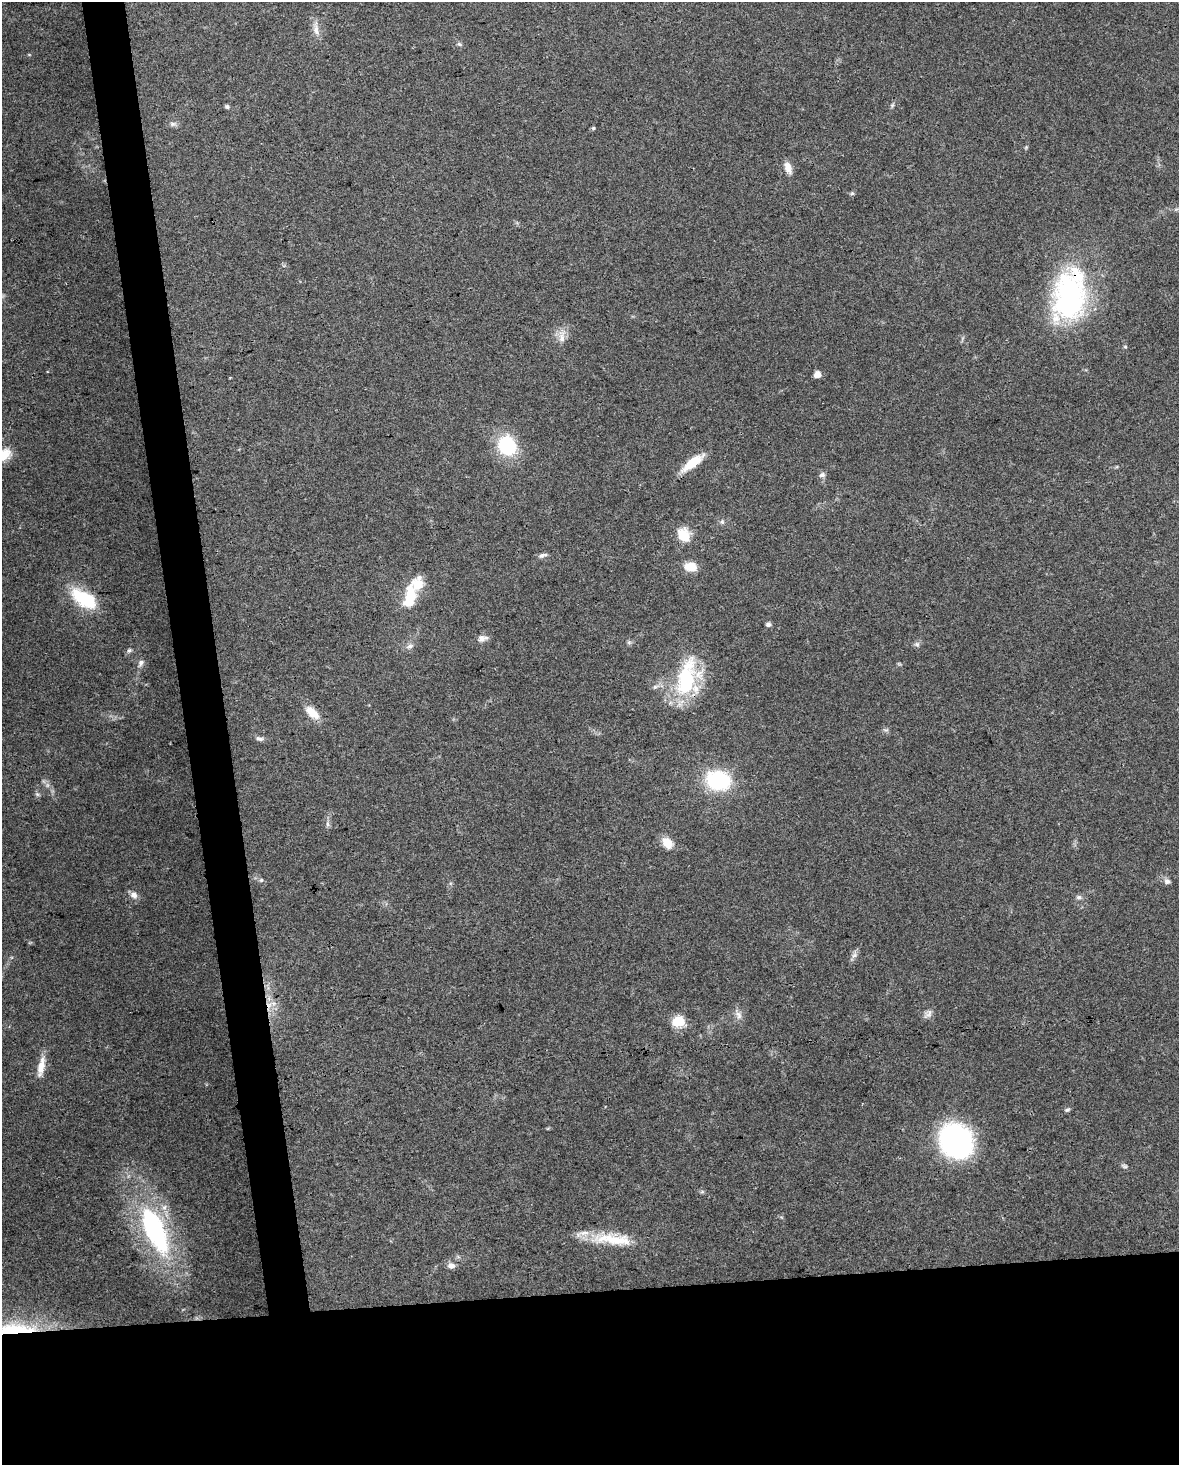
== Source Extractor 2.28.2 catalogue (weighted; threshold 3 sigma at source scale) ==
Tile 11 of 4 x 3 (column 3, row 3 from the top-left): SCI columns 2354-3530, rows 61-1523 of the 4706 x 4467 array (HDU 1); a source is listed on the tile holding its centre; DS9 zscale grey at full resolution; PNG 1181 x 1467 px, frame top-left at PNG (2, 2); no overlay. Shown black and unused: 15% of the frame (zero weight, under 3 of 4 exposures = <1% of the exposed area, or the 3 px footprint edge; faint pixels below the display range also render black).
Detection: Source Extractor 2.28.2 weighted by HDU 2 'WHT'; one run over the whole footprint, this tile lists its part. Background 0.0955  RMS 0.0055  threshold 0.025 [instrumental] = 3 sigma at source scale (4.5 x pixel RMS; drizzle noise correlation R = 1.50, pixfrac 1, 0.0396/0.0396 arcsec/px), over >= 5 px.
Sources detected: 55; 1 inside a brighter object's white glare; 1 cosmic-ray / hot-pixel residue — not listed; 1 inside a brighter listed object's ellipse — not listed separately; the other 52 listed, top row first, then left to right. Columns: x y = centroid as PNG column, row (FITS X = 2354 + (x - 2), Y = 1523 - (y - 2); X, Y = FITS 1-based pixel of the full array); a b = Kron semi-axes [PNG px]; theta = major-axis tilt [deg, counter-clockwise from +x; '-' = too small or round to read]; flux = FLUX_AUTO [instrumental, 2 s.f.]
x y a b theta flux
316 29 19 8 -80 4.4
459 44 6 5 - 1
227 107 6 5 - 1.1
173 124 10 6 -3 1.8
593 128 5 4 - 0.75
788 168 17 8 -69 4.2
852 193 5 5 - 0.91
1069 295 63 37 79 110
562 337 17 9 83 4.8
1125 347 5 5 - 0.71
817 374 7 6 - 3.8
507 445 17 14 -54 44
4 454 20 14 27 10
692 463 31 9 38 11
822 475 7 7 - 2
722 522 7 5 -88 1.2
684 535 16 12 -61 12
543 555 13 5 20 1.8
691 567 14 9 -8 8.1
418 585 13 9 24 17
410 596 12 11 - 14
84 599 34 16 -32 26
768 624 5 5 - 2
482 638 13 8 10 3.2
917 644 7 5 -21 1.3
410 646 11 5 16 2
129 650 7 5 21 1.1
141 663 10 7 59 2
686 678 52 21 77 45
655 687 7 6 - 1.5
312 713 21 10 -43 8
259 739 11 6 -9 1.8
718 780 17 13 -11 66
37 794 6 5 - 1
327 824 7 4 -88 1.3
667 843 11 8 -50 10
261 880 6 6 - 1.1
1167 881 8 7 - 2
134 895 11 9 -44 3.1
1079 897 8 6 12 1.5
854 955 11 6 52 2.2
928 1014 14 8 50 2.7
738 1015 12 8 -51 3
679 1021 12 10 5 13
41 1067 28 8 78 7
1067 1110 7 5 19 1.1
956 1141 27 23 -63 130
1124 1166 9 5 -25 1.2
155 1230 58 23 -66 94
612 1239 57 13 -5 22
451 1265 9 7 -11 3
13 1329 73 14 4 48
Overlapping masked pixels (flux is a lower limit): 2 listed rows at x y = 1069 295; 13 1329
Isophote crosses this tile's border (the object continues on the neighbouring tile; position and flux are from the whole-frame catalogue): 2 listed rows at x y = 4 454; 13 1329